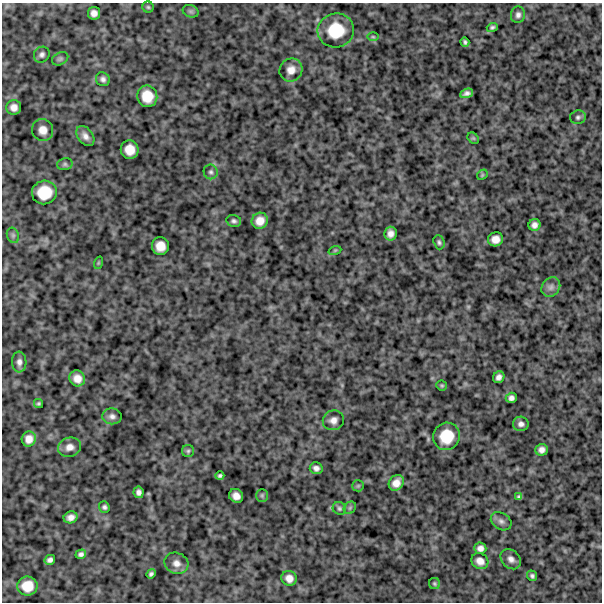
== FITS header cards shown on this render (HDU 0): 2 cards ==
NAXIS1  =                  600
NAXIS2  =                  600

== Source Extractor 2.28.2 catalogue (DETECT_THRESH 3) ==
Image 600 x 600 px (HDU 0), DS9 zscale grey, 1 PNG px = 1 image px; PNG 604 x 604 px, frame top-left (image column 1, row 600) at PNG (2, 3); each listed source drawn as its Kron ellipse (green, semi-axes under 4 px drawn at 4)
Background 748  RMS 250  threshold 748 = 3 sigma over >= 5 px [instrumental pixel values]
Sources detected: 73; all 73 listed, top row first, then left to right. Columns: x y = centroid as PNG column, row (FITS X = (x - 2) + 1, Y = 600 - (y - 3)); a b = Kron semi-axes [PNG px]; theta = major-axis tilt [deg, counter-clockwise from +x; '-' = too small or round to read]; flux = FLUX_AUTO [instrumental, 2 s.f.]
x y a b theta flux
148 7 5 5 - 25000
191 11 8 6 -20 38000
94 13 6 6 - 89000
518 15 8 7 - 57000
492 27 5 4 - 33000
336 30 18 17 - 550000
373 37 6 4 -1 21000
465 42 5 3 - 31000
42 55 8 7 - 55000
60 59 8 6 27 39000
291 70 12 11 - 150000
103 79 7 6 - 56000
466 93 7 4 22 58000
147 96 11 10 - 290000
14 107 7 7 - 100000
578 117 8 7 - 46000
43 130 11 10 - 140000
85 136 11 7 -53 95000
473 138 6 5 - 24000
130 150 9 9 - 210000
65 164 8 6 14 37000
211 172 7 7 - 46000
482 175 6 4 47 21000
44 192 12 12 - 410000
234 221 7 6 - 43000
260 221 8 7 - 150000
534 225 6 6 - 77000
391 234 7 6 - 90000
13 235 8 6 -70 41000
495 239 7 7 - 130000
439 242 7 5 -71 37000
160 246 9 8 - 190000
335 250 6 4 19 19000
98 263 6 4 72 18000
551 287 10 8 49 80000
19 362 10 7 -87 78000
499 377 6 5 - 68000
77 378 8 7 - 140000
442 385 5 4 - 23000
511 398 5 5 - 61000
38 403 4 4 - 25000
112 416 10 8 -2 72000
333 420 11 10 - 110000
521 424 8 7 - 66000
446 436 14 13 - 420000
29 439 7 7 - 120000
69 447 11 9 14 120000
542 450 6 5 - 79000
188 451 6 6 - 32000
316 468 6 6 - 65000
220 476 4 3 - 32000
396 483 8 7 - 140000
358 486 6 5 - 28000
139 492 6 5 - 59000
262 495 6 5 - 28000
236 496 7 6 - 110000
519 497 4 4 - 31000
104 507 6 5 - 37000
339 508 7 6 - 38000
350 508 7 5 46 31000
71 517 7 6 - 88000
501 521 11 8 -33 70000
480 548 6 5 - 74000
81 554 5 4 - 49000
511 559 11 8 -44 93000
50 560 5 4 - 54000
480 561 9 7 -35 110000
176 563 12 10 -24 120000
151 574 5 4 - 36000
532 576 5 5 - 36000
289 578 8 7 - 110000
434 584 5 5 - 26000
27 586 10 9 - 250000